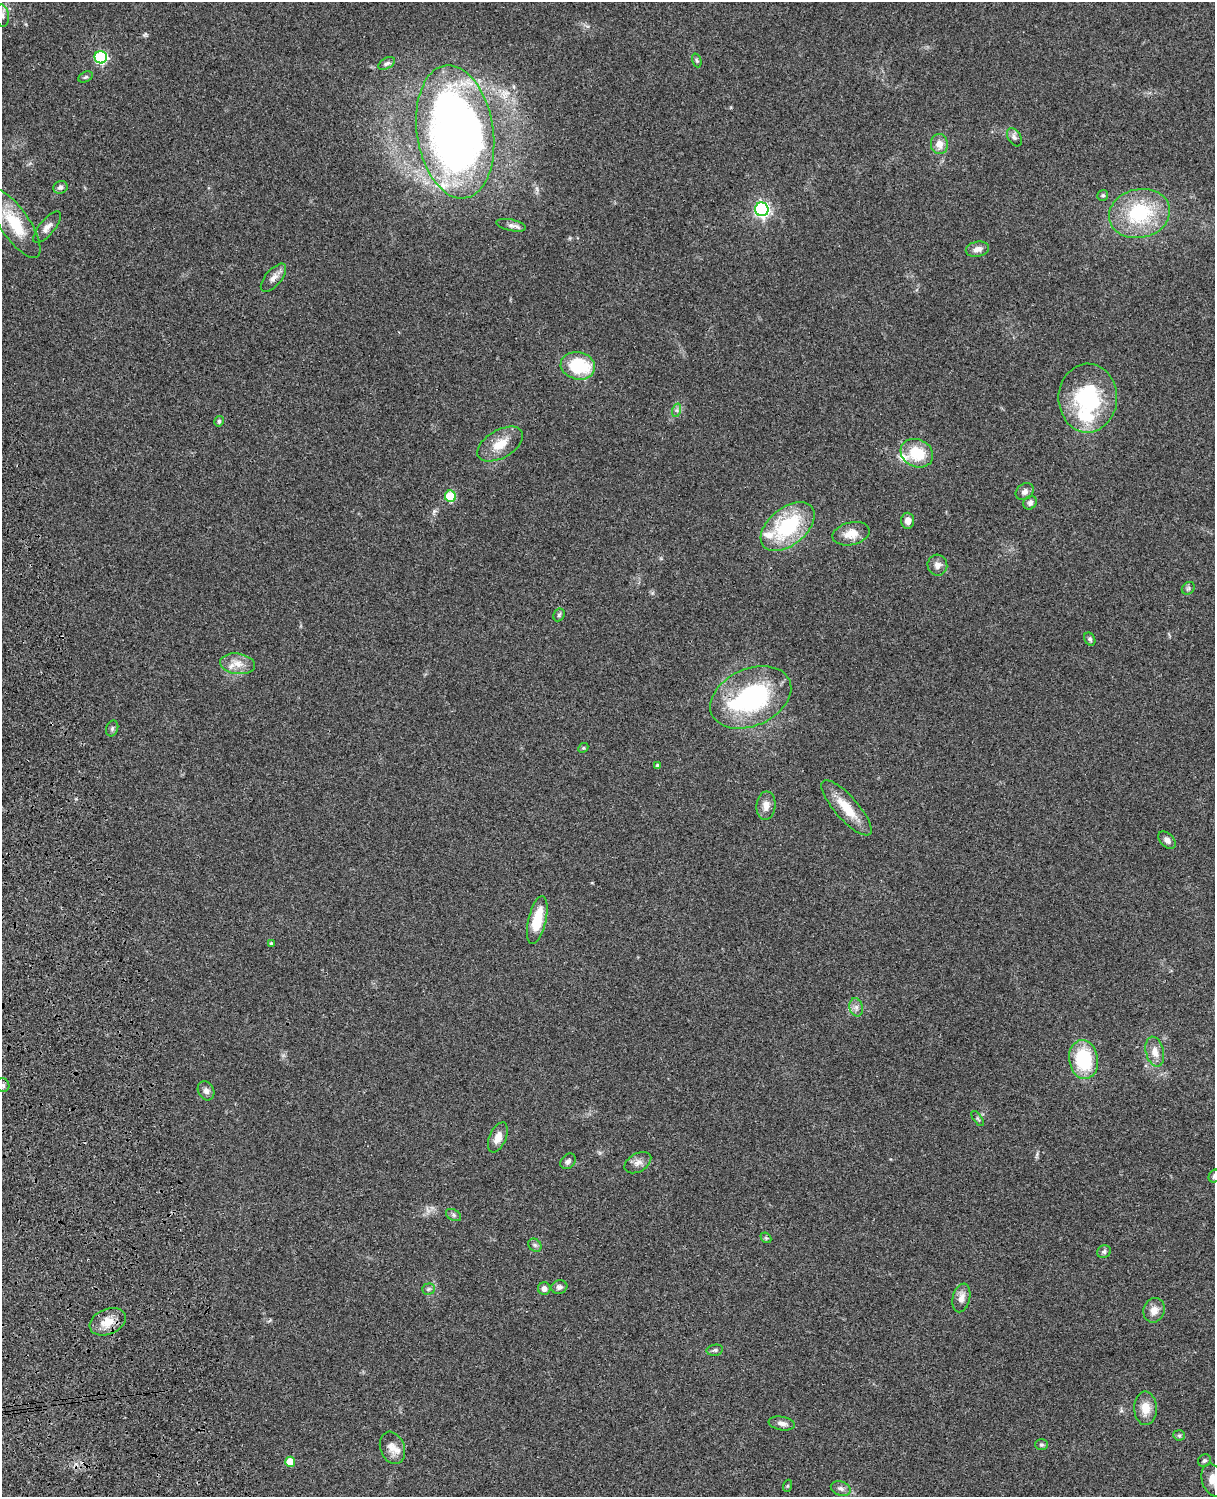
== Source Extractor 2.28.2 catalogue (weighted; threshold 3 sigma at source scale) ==
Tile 7 of 4 x 3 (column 3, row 2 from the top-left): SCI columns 2546-3758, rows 1773-3267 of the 5088 x 4926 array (HDU 1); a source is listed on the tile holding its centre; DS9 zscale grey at full resolution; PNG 1217 x 1499 px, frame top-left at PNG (2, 2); each listed source drawn as its Kron ellipse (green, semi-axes under 4 px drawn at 4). Shown black and unused: <1% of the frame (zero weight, under 3 of 4 exposures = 6% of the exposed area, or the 3 px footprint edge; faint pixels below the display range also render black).
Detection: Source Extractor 2.28.2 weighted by HDU 2 'WHT'; one run over the whole footprint, this tile lists its part. Background 0.09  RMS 0.0061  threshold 0.0276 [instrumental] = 3 sigma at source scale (4.5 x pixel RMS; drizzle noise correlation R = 1.50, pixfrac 1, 0.05/0.05 arcsec/px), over >= 5 px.
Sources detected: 80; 2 inside a brighter object's white glare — neither listed nor drawn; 4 inside a brighter listed object's ellipse — not listed separately; the other 74 listed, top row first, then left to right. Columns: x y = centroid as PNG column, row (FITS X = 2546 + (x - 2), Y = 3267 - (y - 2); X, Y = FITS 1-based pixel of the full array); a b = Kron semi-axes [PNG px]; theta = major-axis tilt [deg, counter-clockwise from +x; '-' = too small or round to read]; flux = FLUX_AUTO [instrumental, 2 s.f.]
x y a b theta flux
2 15 11 6 -82 2.5
101 57 6 6 - 67
697 60 7 4 -70 0.96
387 63 9 5 27 1.6
86 77 8 5 27 1
455 132 67 38 -81 410
1014 137 10 6 -58 2.2
939 144 10 8 -83 5.9
60 187 7 6 - 2
1103 195 6 5 - 1.2
762 209 7 6 - 160
1139 214 31 24 13 46
15 224 40 14 -56 27
511 225 15 5 -12 2.7
47 227 19 7 50 3.8
977 249 12 7 11 3.3
273 278 17 8 49 4
578 366 17 13 -13 36
1088 398 34 29 89 57
677 410 7 4 73 1.3
219 421 5 4 - 1
500 444 25 14 30 11
917 453 17 13 -27 19
1025 492 9 7 39 2.6
450 496 5 5 - 22
1030 503 7 6 - 1.8
908 521 8 6 -87 3.5
788 526 31 18 39 49
851 534 19 11 13 8.5
937 565 10 10 - 3.4
1188 588 7 5 44 1.2
559 615 6 5 - 1
1090 639 7 5 -61 1.4
237 664 17 10 -8 7
751 697 42 28 24 83
112 728 8 6 71 1.3
583 748 5 4 - 0.74
657 766 4 3 - 1.5
766 806 14 9 85 5.1
846 808 35 11 -49 15
1167 840 10 6 -44 2.7
537 920 24 9 77 18
271 943 4 3 - 0.88
856 1007 9 6 -76 2.6
1155 1052 15 9 -77 5.2
1084 1060 19 14 -81 35
3 1085 7 6 - 1.5
206 1091 10 8 -63 2.6
978 1118 9 3 -55 0.98
498 1137 16 8 67 6.2
568 1161 9 6 49 2.1
638 1163 14 9 30 3.8
1214 1176 7 5 60 1.2
454 1215 8 5 -28 1.4
766 1238 6 4 -43 0.87
535 1245 7 6 - 1.3
1104 1252 7 6 - 1.5
559 1287 8 6 15 2.4
428 1289 6 5 - 1.2
544 1289 6 6 - 2.6
961 1298 14 8 76 4.5
1154 1310 12 10 69 5
108 1322 19 12 23 10
715 1350 8 5 10 1.3
1146 1408 17 11 -88 8.2
782 1423 13 6 -10 3.1
1179 1435 6 5 - 1
1041 1445 6 5 - 0.98
392 1448 17 12 -71 6.2
1204 1461 7 6 - 1.2
290 1462 5 5 - 11
1213 1480 17 11 -71 6.2
787 1486 6 4 71 0.66
841 1488 10 7 -18 2.3
Isophote crosses this tile's border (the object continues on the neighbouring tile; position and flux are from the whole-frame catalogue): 5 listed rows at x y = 2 15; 15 224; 3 1085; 1214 1176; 1213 1480